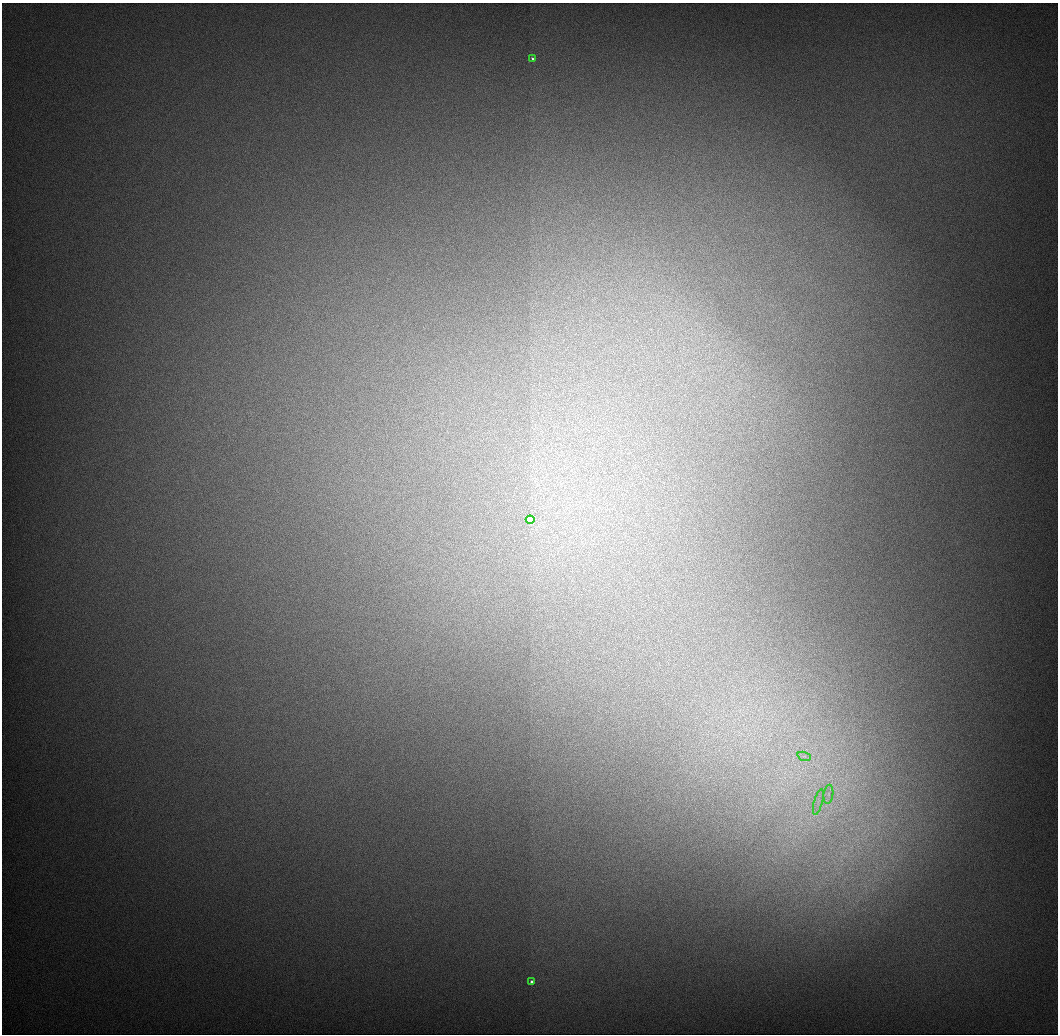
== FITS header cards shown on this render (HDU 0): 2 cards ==
NAXIS1  =                 1056 / Length of Axis 1 (Serial)
NAXIS2  =                 1032 / Length of Axis 2 (Parallel)

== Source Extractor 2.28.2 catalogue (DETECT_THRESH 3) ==
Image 1056 x 1032 px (HDU 0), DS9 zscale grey, 1 PNG px = 1 image px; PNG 1060 x 1036 px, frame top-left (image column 1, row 1032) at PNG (2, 3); each listed source drawn as its Kron ellipse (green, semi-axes under 4 px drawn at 4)
Background 549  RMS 5.8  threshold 17.5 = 3 sigma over >= 5 px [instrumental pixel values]
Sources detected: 6; all 6 listed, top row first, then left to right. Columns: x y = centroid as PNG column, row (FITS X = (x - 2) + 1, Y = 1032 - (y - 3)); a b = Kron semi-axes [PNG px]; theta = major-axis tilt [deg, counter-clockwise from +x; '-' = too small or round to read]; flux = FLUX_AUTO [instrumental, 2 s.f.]
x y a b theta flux
533 59 4 3 - 950
530 520 4 3 - 29000
804 756 7 4 -17 1100
828 794 9 4 82 1700
818 802 13 3 75 1700
531 982 3 3 - 1100